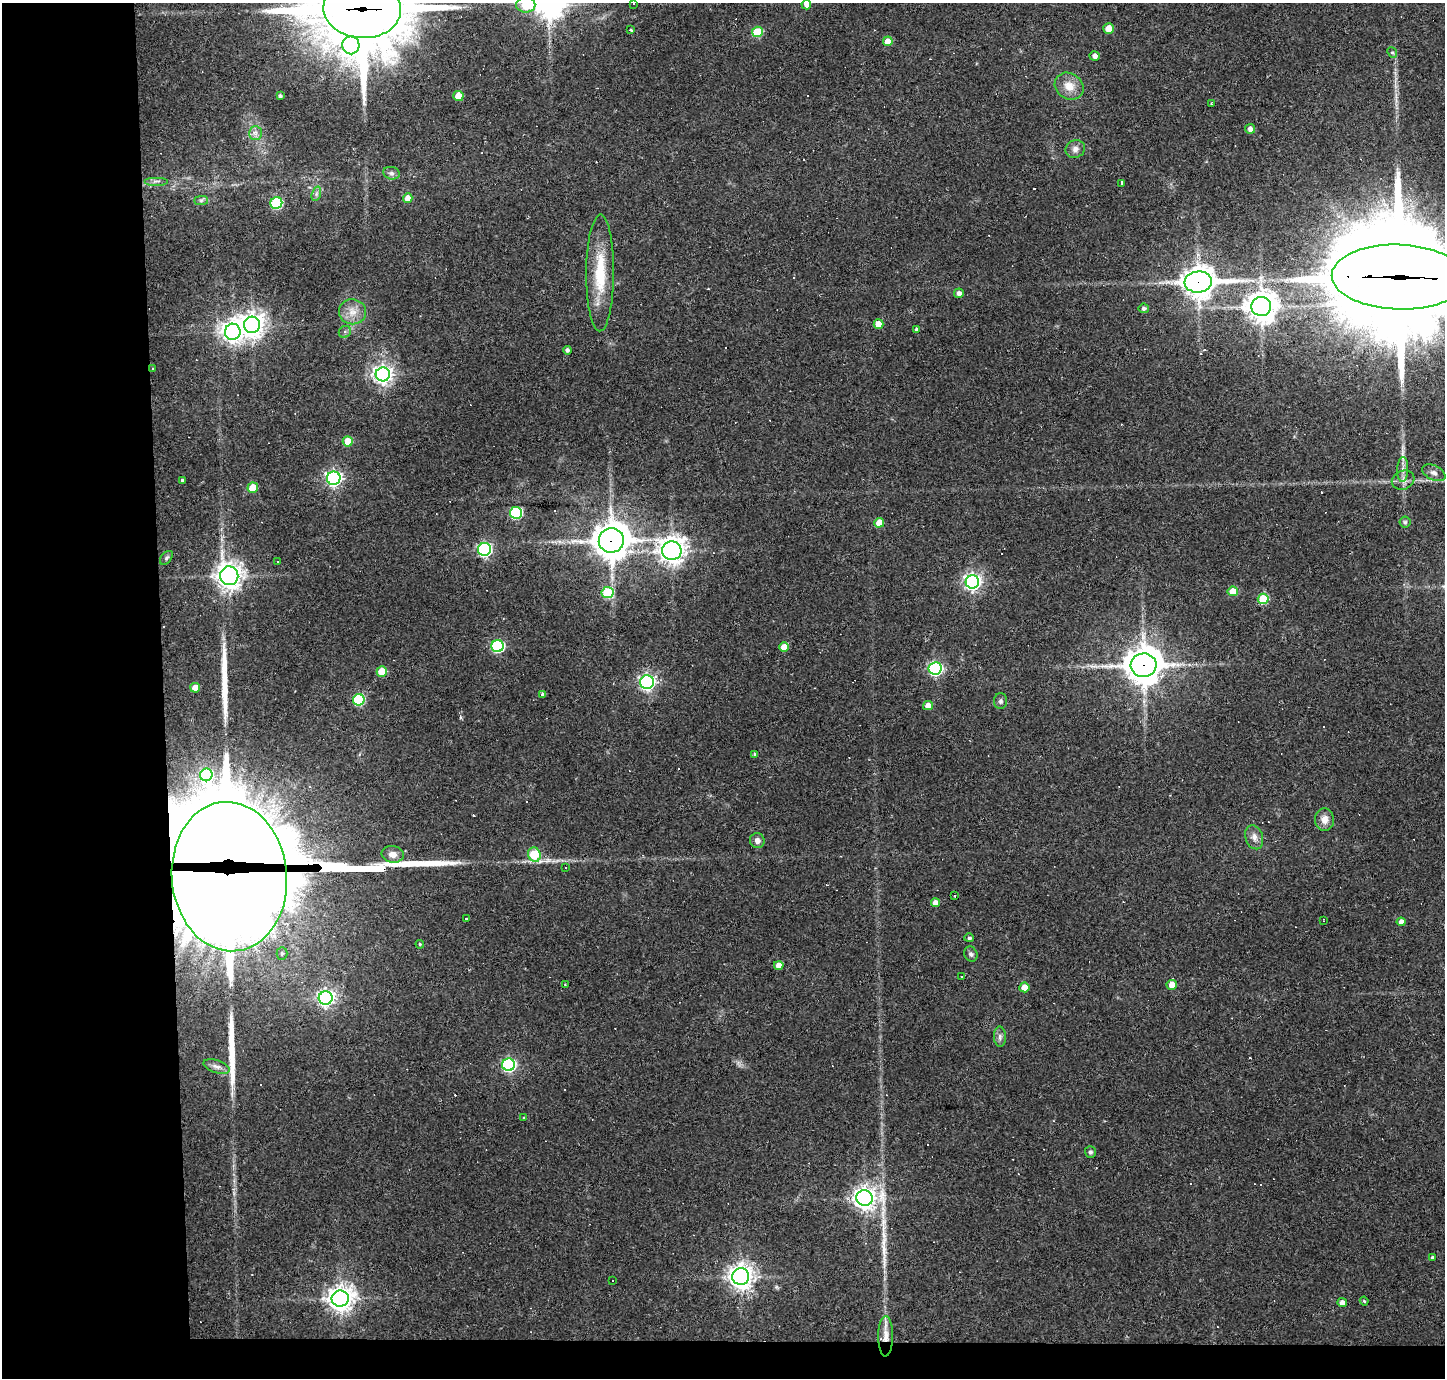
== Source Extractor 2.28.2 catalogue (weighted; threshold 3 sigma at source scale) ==
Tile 7 of 3 x 3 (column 1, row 3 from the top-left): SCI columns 1-1443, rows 91-1466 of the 4328 x 4305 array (HDU 1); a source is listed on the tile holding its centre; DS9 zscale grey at full resolution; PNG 1447 x 1380 px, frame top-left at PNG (2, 3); each listed source drawn as its Kron ellipse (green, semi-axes under 4 px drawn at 4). Shown black and unused: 14% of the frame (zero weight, under 2 of 3 exposures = <1% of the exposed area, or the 3 px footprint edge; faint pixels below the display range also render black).
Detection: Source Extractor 2.28.2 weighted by HDU 2 'WHT'; one run over the whole footprint, this tile lists its part. Background 0.085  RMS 0.0059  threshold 0.0266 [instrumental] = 3 sigma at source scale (4.5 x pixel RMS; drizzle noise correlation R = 1.50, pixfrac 1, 0.05/0.05 arcsec/px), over >= 5 px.
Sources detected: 136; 1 inside a brighter object's white glare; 21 cosmic-ray / hot-pixel residue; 5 long thin detections or spike segments (spike, bleed or trail) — neither listed nor drawn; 1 inside a brighter listed object's ellipse — not listed separately; the other 108 listed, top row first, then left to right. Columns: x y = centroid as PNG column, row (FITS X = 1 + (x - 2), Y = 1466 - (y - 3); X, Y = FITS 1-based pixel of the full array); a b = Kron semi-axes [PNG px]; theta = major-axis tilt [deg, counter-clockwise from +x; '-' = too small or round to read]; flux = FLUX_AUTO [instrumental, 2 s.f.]
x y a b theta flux
634 4 2 2 - 0.42
526 5 9 8 - 29
806 5 5 4 - 4.1
362 8 39 29 -5 8400
1108 28 5 5 - 8.2
631 30 3 2 - 0.67
757 32 5 5 - 25
888 41 5 4 - 8.6
351 45 9 8 - 140
1392 53 5 4 - 0.89
1095 56 5 5 - 2.9
1069 86 15 13 -33 8.2
280 96 4 3 - 1.3
458 96 5 5 - 11
1212 104 3 3 - 1.3
1250 129 5 4 - 2.8
255 133 7 6 - 2.2
1075 149 10 8 22 3.3
391 173 8 6 -14 1.9
156 181 12 2 0 1.3
1122 183 3 3 - 1.3
316 194 7 4 72 1.3
408 198 5 5 - 6.3
201 200 7 4 0 1.2
276 203 6 5 - 56
600 273 58 14 90 28
1399 277 67 32 -2 22000
1198 282 14 10 6 820
959 293 5 4 - 2.6
1261 306 10 9 - 810
1144 308 5 5 - 1.5
352 312 13 12 - 6.9
878 324 5 5 - 8.8
252 325 8 8 - 520
916 329 3 3 - 1
233 332 8 8 - 430
345 332 6 5 - 1.6
567 350 4 4 - 1.8
152 368 3 2 - 0.54
383 374 7 7 - 300
348 441 5 5 - 12
1403 470 12 5 89 2.8
1434 473 12 7 -25 3
334 478 7 6 - 190
182 480 3 3 - 1.1
1403 480 11 9 21 3.6
253 488 5 5 - 12
516 513 6 6 - 63
1405 522 5 5 - 1
879 523 5 5 - 11
611 540 13 12 - 1200
484 549 6 6 - 130
672 551 9 9 - 510
166 558 8 5 49 1.2
278 562 3 2 - 0.54
229 576 9 9 - 510
972 582 7 6 - 220
1233 591 5 5 - 11
607 593 6 5 - 33
1263 599 5 5 - 21
497 646 6 6 - 76
784 647 5 4 - 7.7
1144 665 13 12 - 1300
935 668 6 6 - 110
382 672 5 5 - 16
647 682 7 6 - 180
195 688 5 5 - 9.1
543 694 4 3 - 1.7
359 700 6 5 - 44
1000 701 8 6 89 1.6
928 706 5 4 - 5.3
755 754 3 3 - 1.6
206 775 6 6 - 73
1324 819 11 9 -86 5.3
1254 837 12 8 -72 3.8
757 841 7 7 - 3
393 854 11 8 -7 4.7
534 855 7 6 - 24
565 868 3 2 - 0.62
229 877 75 57 -85 6200
955 896 3 2 - 1.1
935 903 4 4 - 4.8
466 919 3 3 - 3.8
1323 920 4 2 - 0.41
1401 922 4 4 - 4.4
969 938 4 4 - 1.2
420 944 4 3 - 0.69
282 953 6 5 - 1.3
971 954 8 6 -63 1.6
779 966 5 4 - 5.2
962 976 3 3 - 1.6
565 985 3 3 - 0.43
1172 985 5 5 - 7.2
1024 987 5 5 - 6.1
326 998 7 7 - 220
1000 1037 10 6 -88 2.1
509 1065 6 6 - 110
217 1066 14 6 -18 2.8
524 1118 4 3 - 0.64
1090 1152 5 5 - 1.6
865 1198 8 8 - 400
1432 1258 4 4 - 1.2
741 1277 8 8 - 460
612 1281 3 3 - 1.1
340 1299 8 8 - 590
1364 1301 4 4 - 0.83
1342 1303 5 4 - 3.5
886 1336 20 7 90 6.3
Overlapping masked pixels (flux is a lower limit): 7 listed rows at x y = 362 8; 1399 277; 1198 282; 611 540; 1144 665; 229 877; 886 1336
Isophote crosses this tile's border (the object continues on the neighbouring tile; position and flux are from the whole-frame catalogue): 4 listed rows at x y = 526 5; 806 5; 362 8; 1399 277